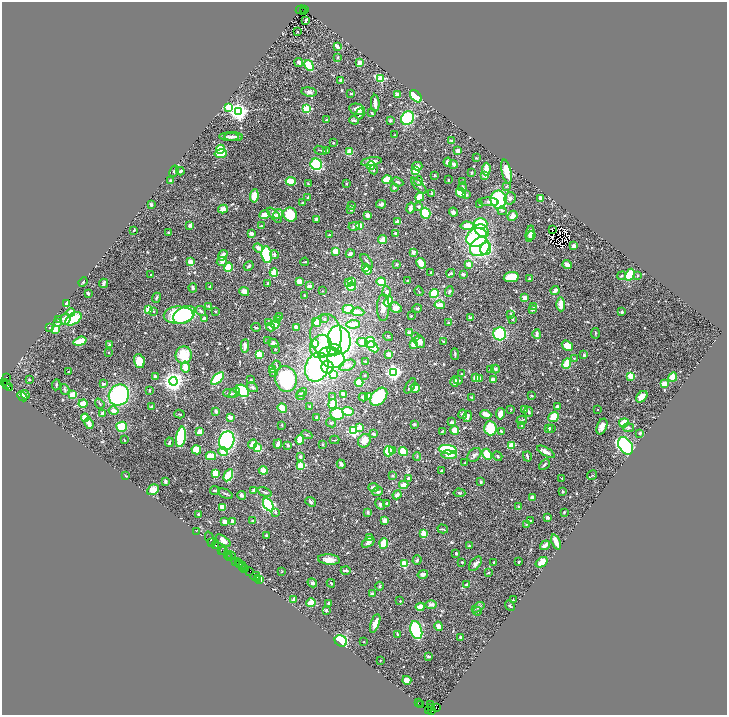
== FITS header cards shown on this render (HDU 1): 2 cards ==
NAXIS1  =                 1449
NAXIS2  =                 1425

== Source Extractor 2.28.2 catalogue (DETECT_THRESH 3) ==
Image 1449 x 1425 px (HDU 1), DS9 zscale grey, zoomed out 1/2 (1 PNG px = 2 x 2 image px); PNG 729 x 717 px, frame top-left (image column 1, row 1425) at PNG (2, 2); each listed source drawn as its Kron ellipse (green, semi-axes under 4 px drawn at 4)
Background 1.07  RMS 0.036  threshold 0.108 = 3 sigma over >= 5 px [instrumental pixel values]
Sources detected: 723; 39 cannot appear on this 1/2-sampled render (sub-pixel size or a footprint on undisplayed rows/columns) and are neither listed nor drawn; of the other 684, the 500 brightest by FLUX_AUTO listed and drawn (184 fainter detections omitted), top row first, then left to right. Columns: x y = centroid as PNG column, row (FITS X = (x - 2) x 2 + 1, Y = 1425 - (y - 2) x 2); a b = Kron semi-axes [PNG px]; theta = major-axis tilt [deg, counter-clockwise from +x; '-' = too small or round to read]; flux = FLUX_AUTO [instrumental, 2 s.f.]
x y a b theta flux
301 10 5 2 - 290
305 10 3 1 - 120
304 11 2 1 - 44
306 20 3 2 - 10
297 32 2 2 - 11
337 46 4 2 - 38
338 57 2 2 - 18
299 62 4 3 - 22
360 63 3 3 - 48
309 65 6 4 -60 140
381 78 4 3 - 410
340 80 3 3 - 12
309 92 7 4 -8 22
351 93 3 2 - 7.5
397 95 4 3 - 38
416 96 7 4 -47 170
375 103 8 3 -86 49
229 107 3 3 - 280
307 109 3 3 - 490
357 109 8 5 -12 48
239 112 4 4 - 3400
372 113 4 2 - 6.5
360 114 6 3 72 14
408 118 7 6 - 400
327 120 3 2 - 14
354 120 5 3 - 12
390 121 4 3 - 8.5
394 135 2 2 - 15
229 137 10 3 -2 17
234 137 9 3 -2 22
452 141 3 3 - 25
333 143 2 2 - 13
220 149 4 4 - 190
320 150 6 3 -19 9
326 151 4 3 - 7.5
458 151 3 3 - 48
349 152 4 3 - 83
221 154 6 4 9 89
476 158 2 2 - 9.2
371 162 10 4 8 47
448 162 4 4 - 31
316 164 6 5 - 290
453 164 4 3 - 21
371 166 4 4 - 83
417 166 5 4 - 21
486 169 6 3 87 120
373 170 5 3 - 18
416 170 4 3 - 150
174 171 6 4 63 14
180 171 4 3 - 20
471 172 2 2 - 7.2
507 172 12 4 -77 98
434 175 4 3 - 5.7
485 175 3 3 - 41
387 180 5 3 - 170
448 180 2 2 - 10
171 181 2 2 - 52
291 181 5 3 - 120
419 181 5 3 - 9.8
398 182 6 3 -26 13
462 182 4 3 - 9.7
346 183 2 2 - 8.7
308 184 4 3 - 6.1
419 186 10 3 -45 18
506 186 4 3 - 5.7
462 187 4 3 - 19
394 188 4 3 - 10
461 193 5 4 - 140
432 194 4 3 - 13
466 195 3 3 - 11
254 196 7 4 82 120
420 197 5 3 - 180
308 198 3 2 - 6.5
510 198 6 5 - 24
541 199 4 3 - 43
499 200 9 8 - 460
489 202 10 4 -3 26
303 203 3 2 - 9.6
381 204 5 3 - 15
151 205 3 2 - 15
480 205 3 2 - 5.7
352 206 4 2 - 14
419 207 4 4 - 8.3
410 208 5 3 - 45
223 209 5 3 - 45
351 210 2 2 - 30
502 211 5 4 - 11
453 212 4 3 - 15
425 213 5 5 - 300
278 214 5 4 - 44
265 215 5 3 - 74
274 215 9 4 -48 21
290 215 7 6 - 200
367 215 3 2 - 45
512 216 5 5 - 35
316 220 4 3 - 21
398 222 3 3 - 68
481 223 6 5 - 240
190 225 4 3 - 24
262 226 3 2 - 8.8
354 226 5 4 - 13
360 226 4 3 - 66
467 226 6 3 -4 120
134 230 2 2 - 8.5
552 230 2 1 - 8.7
482 231 7 5 -41 120
168 232 3 2 - 7.1
251 233 3 3 - 25
395 233 4 3 - 12
530 234 8 3 81 40
329 235 3 2 - 13
531 236 5 3 - 25
477 237 11 9 28 620
383 240 4 3 - 110
574 246 3 3 - 35
480 247 10 8 39 710
258 248 5 4 - 39
486 249 6 5 - 240
336 251 4 3 - 74
413 252 3 3 - 20
274 254 4 3 - 12
350 254 5 4 - 18
223 255 5 3 - 56
267 255 8 5 -81 520
222 261 5 4 - 25
367 261 8 3 -52 17
190 262 3 2 - 130
305 262 4 2 - 7.5
421 263 5 3 - 77
396 264 3 3 - 7.9
469 264 4 4 - 38
567 265 5 3 - 50
249 266 5 3 - 10
229 267 5 4 - 130
366 268 3 2 - 15
368 270 4 3 - 81
431 272 2 2 - 8.9
274 273 4 3 - 150
451 273 4 2 - 11
151 274 2 2 - 5.9
463 274 3 2 - 14
630 275 6 4 61 230
621 276 5 3 - 6.9
637 276 3 2 - 6
511 277 7 5 9 180
529 279 2 2 - 18
299 281 3 3 - 63
351 281 4 3 - 36
408 281 2 2 - 9.1
83 282 5 3 - 7.9
349 282 4 3 - 38
381 282 4 4 - 180
104 283 5 2 - 14
268 283 4 3 - 6.8
309 286 4 2 - 36
210 287 4 2 - 7.9
351 287 4 3 - 150
193 288 5 3 - 13
555 290 4 3 - 38
244 291 5 4 - 45
323 291 2 2 - 6.3
419 291 5 2 - 5.5
449 291 5 4 - 11
386 292 6 4 -88 27
88 293 3 2 - 15
434 293 4 4 - 170
305 295 2 2 - 11
156 298 5 2 - 18
525 298 4 3 - 44
388 302 5 3 - 140
66 304 4 3 - 55
561 304 7 4 -88 60
440 305 5 3 - 75
208 306 4 3 - 7.3
534 307 3 3 - 5.9
383 308 13 6 89 54
396 308 6 5 - 53
417 308 4 3 - 9.5
348 309 6 4 2 100
533 309 4 2 - 22
149 310 3 3 - 260
154 311 2 2 - 8.7
201 311 5 3 - 13
215 311 2 2 - 7.5
71 312 4 4 - 81
358 312 6 4 -6 37
622 312 4 3 - 8.7
511 314 3 2 - 8.7
178 315 15 8 2 240
184 315 12 7 29 520
280 316 4 3 - 6.7
411 316 3 2 - 5.7
471 318 4 2 - 18
65 319 5 5 - 81
73 319 9 5 33 200
204 319 3 3 - 40
278 319 3 3 - 6.7
324 319 3 3 - 13
513 319 3 3 - 5.8
59 320 3 3 - 6.9
316 322 4 3 - 170
57 323 4 3 - 18
268 323 4 3 - 19
448 323 3 3 - 5.8
275 324 4 3 - 120
353 324 7 3 3 86
50 327 3 3 - 5.8
256 327 5 3 - 10
270 327 4 3 - 31
296 327 3 2 - 56
55 329 4 3 - 140
410 333 4 3 - 39
595 333 5 2 - 6.1
500 334 6 6 - 360
537 334 5 3 - 22
326 335 21 15 -87 340
388 337 5 3 - 8.3
415 337 4 4 - 9.1
339 340 14 11 -77 1400
80 341 6 3 17 210
268 341 4 3 - 8.4
443 341 4 2 - 6
362 342 5 4 - 71
420 342 6 5 - 35
273 343 5 4 - 29
314 343 4 4 - 83
370 343 5 5 - 290
414 344 3 3 - 65
109 345 4 3 - 17
245 346 7 4 87 42
321 346 12 10 59 130
567 346 6 4 -33 110
373 347 6 4 -46 78
275 349 4 3 - 7.7
334 350 7 6 - 410
108 352 3 2 - 5.5
259 354 4 3 - 130
455 354 6 3 -87 11
184 355 8 8 - 180
389 355 3 3 - 35
584 355 3 2 - 13
331 358 13 10 -23 1000
574 358 4 3 - 7.6
139 361 7 5 -74 110
365 361 2 2 - 5.5
567 363 5 3 - 180
277 365 5 2 - 5.6
347 365 8 5 23 28
185 367 5 3 - 120
317 367 15 11 70 910
328 367 6 6 - 390
273 369 4 4 - 37
490 369 4 3 - 7.8
495 369 4 4 - 13
68 372 3 2 - 5.8
394 372 4 3 - 2300
274 373 4 3 - 6.7
462 374 3 3 - 6.4
333 375 3 3 - 87
365 375 2 2 - 5.6
155 376 3 2 - 9.4
631 376 3 2 - 220
476 377 4 4 - 63
673 377 5 4 - 95
7 378 4 2 - 210
218 378 8 4 43 250
479 378 3 3 - 20
251 379 3 2 - 8
286 379 13 10 -77 580
29 380 3 2 - 8
458 380 4 3 - 9.5
493 380 4 3 - 51
173 381 4 4 - 4500
455 381 5 3 - 49
4 382 4 2 - 190
359 382 4 4 - 93
103 384 2 2 - 32
664 384 3 3 - 62
7 385 3 2 - 41
56 385 5 3 - 8.6
410 386 8 3 57 17
9 387 2 2 - 700
252 387 6 4 -33 14
415 388 5 4 - 40
65 390 6 3 -71 10
149 390 4 2 - 7.5
242 391 7 5 -41 300
302 392 5 3 - 8.3
230 393 6 3 -3 21
235 393 6 4 38 16
343 394 3 3 - 40
25 395 5 2 - 21
73 395 4 4 - 110
119 395 11 10 - 920
300 395 5 4 - 17
531 395 2 2 - 29
22 396 6 4 -43 54
368 396 4 4 - 67
333 397 3 3 - 13
363 397 4 3 - 19
379 397 10 7 48 310
471 397 4 3 - 6.3
642 397 7 4 48 90
83 403 4 3 - 170
100 404 5 2 - 8.7
333 404 5 3 - 160
557 406 3 2 - 22
152 407 2 2 - 43
310 407 4 4 - 11
282 408 5 3 - 140
511 409 3 2 - 6
524 409 4 3 - 25
597 409 2 2 - 6.5
114 411 5 4 - 31
216 411 4 3 - 14
348 411 6 3 -9 150
529 412 5 3 - 14
102 413 4 3 - 17
179 414 5 2 - 5.8
337 414 7 5 -5 270
463 414 5 4 - 23
486 414 5 3 - 59
500 414 6 3 79 53
467 416 6 3 75 23
230 417 3 3 - 33
317 417 3 3 - 13
554 417 6 4 42 150
85 418 4 3 - 110
522 420 5 3 - 8
452 422 4 3 - 12
331 423 5 3 - 6.7
624 423 5 4 - 130
89 424 5 3 - 39
414 424 3 3 - 11
282 425 3 2 - 5.8
521 426 2 2 - 5.4
122 427 5 5 - 160
360 427 4 3 - 75
602 427 8 5 67 41
490 428 7 6 - 210
549 428 3 3 - 14
628 428 5 4 - 13
551 429 4 2 - 7.7
455 430 4 4 - 81
353 431 3 3 - 990
442 431 3 2 - 6.1
501 431 3 2 - 7.3
200 432 4 3 - 98
640 433 2 2 - 22
374 434 4 2 - 18
307 435 6 2 -27 10
181 437 10 4 80 510
124 440 3 2 - 5.9
300 440 5 3 - 88
335 440 5 2 - 6.7
227 441 9 7 71 910
364 441 7 6 - 55
169 442 5 2 - 14
253 444 5 3 - 83
278 444 4 3 - 40
323 444 3 3 - 6.2
288 445 3 2 - 15
511 445 3 2 - 230
626 446 9 6 -58 1600
258 448 4 3 - 100
196 450 5 4 - 170
393 450 3 3 - 30
448 450 9 4 -6 440
389 451 5 4 - 200
403 451 4 4 - 150
223 452 5 4 - 61
546 452 10 4 -29 34
487 454 6 4 -67 180
449 455 8 4 -5 57
474 455 8 5 43 21
211 456 5 3 - 120
417 456 4 3 - 7
498 456 5 3 - 9.9
527 456 5 2 - 11
300 457 3 3 - 17
465 463 4 2 - 9
341 464 4 2 - 30
544 465 6 3 42 11
301 466 3 3 - 420
263 470 4 3 - 61
441 471 3 3 - 14
215 473 4 3 - 95
228 475 6 4 61 230
393 475 4 4 - 8.7
592 475 5 3 - 6.1
125 476 3 2 - 5.8
408 478 3 3 - 14
562 478 3 2 - 5.6
165 481 3 3 - 14
481 482 3 3 - 8.3
404 485 4 4 - 52
374 487 5 3 - 27
153 490 6 5 - 66
215 490 5 2 - 12
254 490 3 3 - 30
563 491 3 2 - 6.3
265 492 8 3 -22 12
378 492 5 4 - 17
459 493 6 3 -4 10
225 494 8 3 -24 13
241 495 4 4 - 22
397 495 5 3 - 21
532 497 3 3 - 23
311 502 6 3 -39 15
387 503 3 2 - 13
380 504 6 4 -56 13
268 505 7 4 -59 520
222 507 4 3 - 74
519 507 4 2 - 12
276 512 3 3 - 11
368 512 4 3 - 12
564 512 3 2 - 7.7
198 514 2 2 - 11
547 517 3 2 - 16
252 520 2 2 - 13
232 521 3 2 - 32
385 521 4 4 - 42
531 521 4 3 - 10
224 522 3 3 - 46
527 524 3 3 - 5.8
443 529 5 2 - 5.7
196 531 2 1 - 43
424 534 4 3 - 90
267 535 4 3 - 12
369 538 3 3 - 31
210 539 8 4 -68 7.4
223 541 8 4 -35 47
211 542 3 2 - 310
368 542 7 4 35 24
556 542 8 3 -69 71
384 544 5 4 - 210
545 545 5 3 - 27
216 546 3 1 - 240
469 546 3 2 - 7.3
221 550 2 1 - 94
223 550 3 2 - 120
456 554 2 2 - 9
227 555 3 2 - 42
231 556 4 1 - 120
230 557 4 1 - 210
329 560 11 5 -6 50
417 560 5 3 - 12
236 561 2 1 - 77
462 562 3 3 - 8.6
494 562 3 3 - 6.2
519 562 2 2 - 6.5
542 562 6 4 37 61
238 563 3 1 - 210
404 564 3 3 - 390
475 564 8 5 51 26
240 565 2 2 - 130
242 565 3 1 - 170
243 567 3 1 - 140
245 568 2 1 - 52
346 570 5 2 - 22
250 571 2 1 - 23
282 572 4 3 - 5.4
489 573 3 3 - 6.6
423 574 5 4 - 26
255 576 5 2 - 69
257 578 4 2 - 180
260 580 2 1 - 81
312 583 5 4 - 15
331 583 4 3 - 9.4
466 584 4 2 - 21
380 586 4 3 - 6.6
372 594 4 4 - 12
294 600 2 2 - 110
513 600 3 2 - 6.2
400 601 2 2 - 14
311 603 4 3 - 160
328 603 2 2 - 41
431 605 6 4 2 33
510 606 6 3 -48 8.4
420 607 4 3 - 110
478 607 7 4 32 17
326 610 4 3 - 10
478 611 4 3 - 6.8
375 623 10 4 71 51
439 626 5 3 - 44
416 630 9 5 -73 600
397 635 4 2 - 12
460 637 3 2 - 8.6
341 641 6 5 - 370
364 642 2 2 - 6
429 656 4 3 - 15
380 660 2 2 - 6.2
407 680 4 3 - 55
418 703 2 1 - 39
421 705 2 1 - 110
431 705 4 3 - 260
432 707 3 1 - 91
436 707 2 1 - 34
432 710 2 2 - 56
428 711 2 1 - 55
At the frame edge (FLAGS 8, measured only in part): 1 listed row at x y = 4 382
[184 fainter detections neither listed nor drawn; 39 sub-pixel or undisplayed-footprint detections neither listed nor drawn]